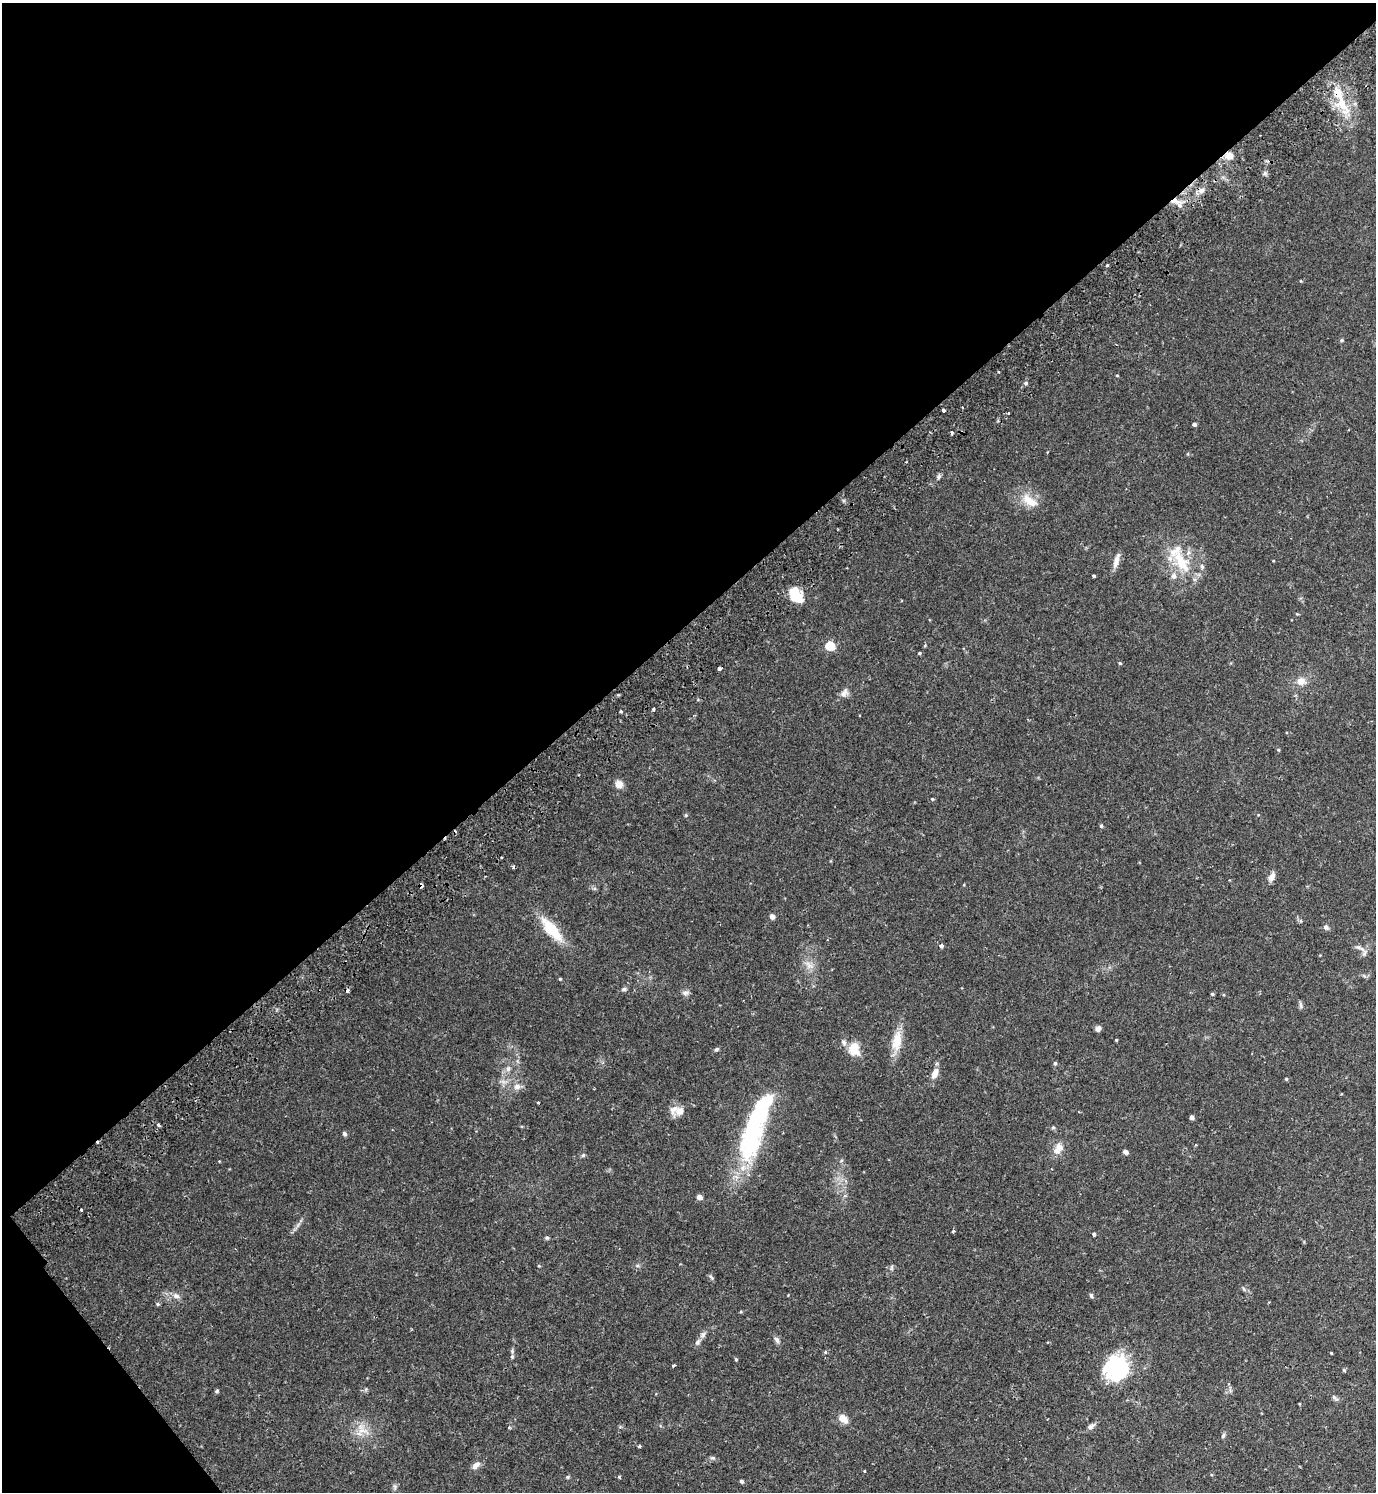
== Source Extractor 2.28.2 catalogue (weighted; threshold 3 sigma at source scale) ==
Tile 5 of 4 x 4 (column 1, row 2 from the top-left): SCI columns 202-1575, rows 3030-4519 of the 6040 x 6056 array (HDU 1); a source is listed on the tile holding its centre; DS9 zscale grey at full resolution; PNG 1378 x 1494 px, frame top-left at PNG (2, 3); no overlay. Shown black and unused: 43% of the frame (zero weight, under 2 of 3 exposures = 3% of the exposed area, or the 3 px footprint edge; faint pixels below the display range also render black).
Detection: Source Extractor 2.28.2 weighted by HDU 2 'WHT'; one run over the whole footprint, this tile lists its part. Background 0.0354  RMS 0.0034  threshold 0.0155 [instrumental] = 3 sigma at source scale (4.5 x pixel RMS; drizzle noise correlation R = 1.50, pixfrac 1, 0.05/0.05 arcsec/px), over >= 5 px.
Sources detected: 114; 2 inside a brighter object's white glare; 5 cosmic-ray / hot-pixel residue — not listed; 7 inside a brighter listed object's ellipse — not listed separately; the other 100 listed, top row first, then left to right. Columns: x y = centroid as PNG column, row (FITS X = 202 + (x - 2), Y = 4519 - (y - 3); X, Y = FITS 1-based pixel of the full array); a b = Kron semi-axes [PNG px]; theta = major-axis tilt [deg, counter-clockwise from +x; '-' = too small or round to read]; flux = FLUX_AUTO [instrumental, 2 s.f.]
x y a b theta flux
1342 103 26 9 -70 6.9
1229 156 5 5 - 4.8
1201 190 8 7 - 1.5
1175 201 12 6 -13 2.2
1341 340 6 4 89 0.38
1117 375 4 3 - 0.25
1026 383 5 4 - 0.52
943 410 3 3 - 1.3
1194 424 4 4 - 0.73
952 433 3 3 - 1
906 462 3 2 - 0.27
939 477 6 6 - 0.78
1029 501 22 11 -37 5.5
1116 561 19 6 75 2.4
1181 562 32 14 -60 11
1202 566 7 5 -69 0.65
1094 576 4 3 - 0.92
1173 576 8 7 - 1.4
795 594 16 11 -60 9.8
830 646 5 5 - 16
919 653 4 3 - 0.34
1120 663 5 4 - 0.35
719 669 3 3 - 0.94
1301 681 12 10 22 2.7
844 692 15 6 59 1.6
653 709 3 3 - 0.7
621 711 4 3 - 0.38
859 716 3 2 - 0.28
1278 750 4 4 - 0.33
619 784 6 6 - 3.7
932 799 4 4 - 0.35
686 815 5 3 - 0.35
1101 826 4 4 - 0.47
1272 877 13 7 58 1.6
421 885 4 3 - 1.7
772 916 5 5 - 1.7
1326 927 6 5 - 1.1
551 929 32 12 -49 11
941 946 4 3 - 1.9
1360 948 17 5 -29 1.4
809 965 12 6 -42 1.9
560 979 4 3 - 0.32
624 989 7 5 0 0.71
685 993 9 6 10 0.99
1212 994 4 3 - 0.49
1301 1005 10 4 -89 0.67
1098 1029 6 6 - 1.2
1116 1040 3 3 - 0.28
897 1041 28 12 81 6.1
843 1042 9 6 -43 0.98
854 1048 13 11 88 6.4
717 1049 6 4 18 0.57
1055 1063 5 4 - 0.54
508 1069 8 6 74 1.2
935 1073 13 8 67 2.6
1286 1079 4 4 - 0.41
517 1086 10 7 21 1.7
538 1102 4 2 - 0.25
680 1111 10 9 - 2.7
757 1115 58 16 57 28
1192 1117 4 4 - 1.2
159 1125 5 3 - 0.57
1053 1127 6 4 0 0.43
344 1134 5 4 - 0.75
1057 1151 10 9 - 2.2
1125 1152 5 4 - 1.3
583 1155 6 4 45 0.46
699 1197 4 4 - 2.7
953 1231 4 3 - 0.42
1094 1234 4 4 - 0.43
547 1238 6 4 -73 0.55
711 1277 8 4 -54 0.58
1091 1295 6 4 -73 0.56
176 1296 10 7 -21 1.5
158 1304 5 4 - 0.44
703 1335 9 6 63 1.1
777 1340 10 6 -57 1
697 1343 7 6 - 0.9
825 1352 3 3 - 0.74
1331 1353 3 2 - 0.24
512 1357 6 5 - 0.56
736 1360 4 4 - 0.38
674 1365 3 3 - 0.52
1118 1365 30 20 -3 24
1344 1370 4 4 - 0.45
217 1391 6 4 47 0.43
1335 1398 11 4 -42 0.74
843 1419 12 8 -40 2.8
1091 1426 12 6 30 1.1
509 1427 4 4 - 0.32
362 1430 15 7 5 2.8
1223 1435 7 4 63 0.6
639 1446 4 3 - 0.42
713 1458 7 4 0 0.57
476 1465 11 7 41 1.8
864 1471 4 2 - 0.22
567 1477 5 5 - 0.41
619 1477 3 3 - 0.43
742 1481 4 4 - 0.74
395 1487 6 6 - 0.72
Overlapping masked pixels (flux is a lower limit): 3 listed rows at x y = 1229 156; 1175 201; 421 885
Unlisted compact peaks at least as high as the median listed source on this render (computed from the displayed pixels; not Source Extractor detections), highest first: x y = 1107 265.